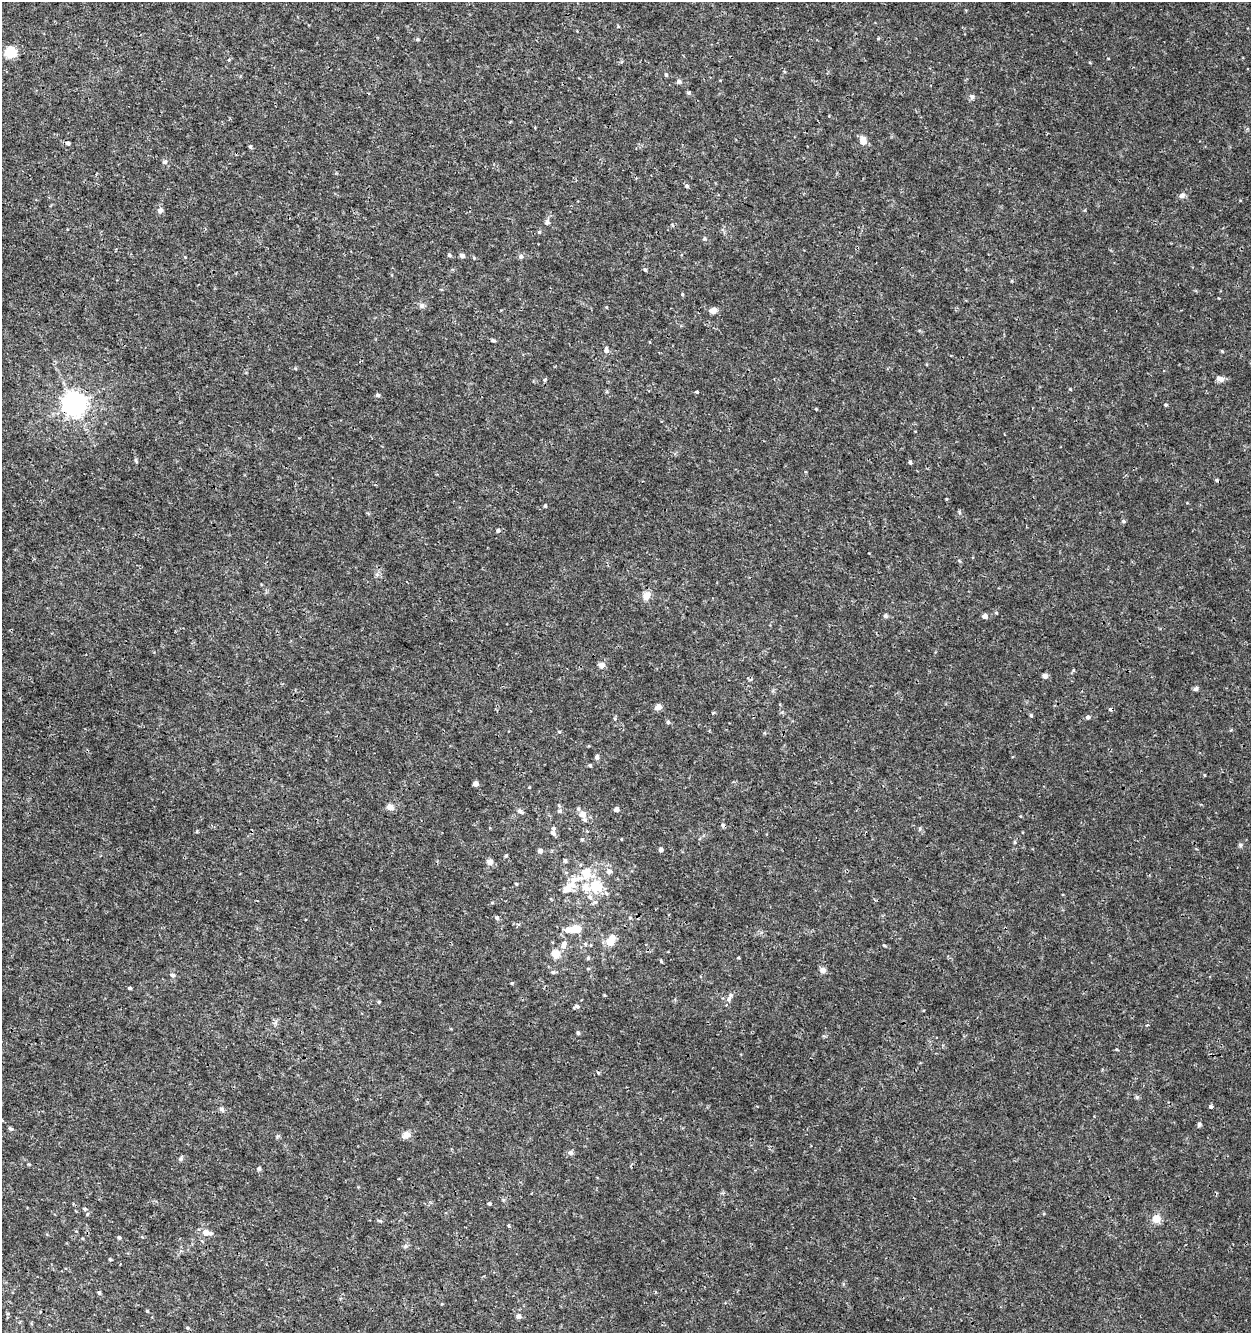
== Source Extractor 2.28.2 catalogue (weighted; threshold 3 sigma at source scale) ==
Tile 11 of 4 x 4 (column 3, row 3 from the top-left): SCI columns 2782-4030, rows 1333-2663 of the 5498 x 5337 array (HDU 1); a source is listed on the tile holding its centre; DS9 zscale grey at full resolution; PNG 1253 x 1335 px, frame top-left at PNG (2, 2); no overlay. Shown black and unused: <1% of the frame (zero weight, under 3 of 4 exposures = <1% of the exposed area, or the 3 px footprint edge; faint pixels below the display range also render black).
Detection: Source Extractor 2.28.2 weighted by HDU 2 'WHT'; one run over the whole footprint, this tile lists its part. Background 9.85e-04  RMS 8.9e-04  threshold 0.00399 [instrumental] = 3 sigma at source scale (4.5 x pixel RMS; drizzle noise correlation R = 1.50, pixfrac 1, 0.0396/0.0396 arcsec/px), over >= 5 px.
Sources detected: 141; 3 cosmic-ray / hot-pixel residue — not listed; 10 inside a brighter listed object's ellipse — not listed separately; the other 128 listed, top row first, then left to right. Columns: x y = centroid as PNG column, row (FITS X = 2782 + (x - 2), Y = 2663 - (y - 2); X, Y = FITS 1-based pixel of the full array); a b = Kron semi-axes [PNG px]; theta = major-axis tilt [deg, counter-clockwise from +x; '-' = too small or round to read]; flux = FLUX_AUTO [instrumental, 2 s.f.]
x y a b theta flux
417 39 4 4 - 0.14
878 39 5 3 - 0.082
11 52 11 10 - 1.7
229 60 4 4 - 0.12
666 75 4 4 - 0.16
679 82 7 6 - 0.18
972 97 7 6 - 0.21
863 140 11 8 -81 0.58
68 143 5 4 - 0.22
250 146 5 4 - 0.16
165 162 7 5 1 0.18
687 186 5 5 - 0.18
1182 195 8 7 - 0.3
160 210 8 7 - 0.29
547 222 8 6 75 0.21
672 225 6 3 -70 0.092
539 232 4 4 - 0.13
704 239 6 4 18 0.1
449 255 5 4 - 0.15
462 255 5 5 - 0.27
521 256 6 6 - 0.22
185 257 4 4 - 0.061
645 270 5 4 - 0.13
682 294 4 4 - 0.095
422 305 7 7 - 0.25
713 310 7 6 - 0.52
493 340 5 4 - 0.15
606 350 7 5 89 0.32
1222 351 5 4 - 0.089
1220 379 11 7 -28 0.44
545 380 5 4 - 0.12
1070 389 4 4 - 0.07
697 392 3 3 - 0.2
377 395 5 4 - 0.18
73 404 8 8 - 82
1166 405 4 4 - 0.1
816 409 4 3 - 0.067
136 461 6 4 -71 0.11
910 462 4 3 - 0.2
946 499 4 3 - 0.071
545 506 5 3 - 0.13
959 512 6 4 -72 0.11
1123 521 5 4 - 0.14
498 530 4 4 - 0.18
646 596 13 10 55 0.64
996 613 5 3 - 0.084
885 616 6 5 - 0.15
985 616 4 4 - 0.55
602 665 8 8 - 0.37
1073 670 5 3 - 0.087
1045 676 5 5 - 0.39
1196 689 6 5 - 0.25
658 707 5 5 - 0.81
1031 715 4 4 - 0.13
1088 717 5 5 - 0.24
668 722 5 4 - 0.18
559 732 5 3 - 0.078
764 733 5 3 - 0.087
597 757 5 4 - 0.31
590 765 4 4 - 0.14
1204 775 4 3 - 0.068
475 783 4 4 - 0.64
390 807 8 7 - 0.51
616 809 4 4 - 0.48
560 811 6 6 - 0.26
520 812 10 4 -25 0.23
583 814 7 6 - 0.7
920 829 6 4 89 0.12
553 833 7 6 - 0.28
582 839 5 4 - 0.13
1015 842 5 4 - 0.1
1240 845 6 5 - 0.15
661 850 5 4 - 0.29
540 851 5 4 - 0.36
506 856 5 4 - 0.13
565 861 6 4 -72 0.14
490 862 9 7 -21 0.34
609 871 7 6 - 0.32
585 873 21 11 -47 1.4
573 880 23 8 15 1.1
516 884 4 3 - 0.1
596 886 6 6 - 3.4
590 897 7 5 -73 0.3
492 903 5 3 - 0.087
497 918 5 5 - 0.22
630 918 5 4 - 0.13
575 929 8 6 10 1.8
610 942 6 5 - 1.9
585 944 5 4 - 0.13
564 945 11 6 75 0.53
884 945 5 3 - 0.086
555 954 5 5 - 3
588 958 5 5 - 0.14
738 958 4 3 - 0.083
661 961 5 3 - 0.11
588 969 5 3 - 0.087
823 970 8 7 - 0.36
553 972 6 5 - 0.17
172 975 7 5 -4 0.18
512 983 4 4 - 0.1
130 988 4 3 - 0.13
729 999 7 6 - 0.24
379 1002 4 4 - 0.082
576 1006 10 5 16 0.19
578 1033 4 4 - 0.17
1116 1049 4 3 - 0.091
1211 1106 4 3 - 0.3
222 1109 7 6 - 0.22
1199 1124 6 5 - 0.16
10 1129 6 4 -61 0.15
406 1135 10 8 36 0.52
570 1153 6 6 - 0.26
181 1159 8 4 81 0.14
259 1168 5 5 - 0.19
489 1203 4 4 - 0.14
84 1209 5 4 - 0.13
87 1214 6 3 71 0.091
1156 1219 10 10 - 0.78
379 1221 8 3 -21 0.093
509 1226 4 3 - 0.1
207 1233 11 6 -12 0.79
119 1237 5 4 - 0.13
405 1246 7 4 46 0.17
110 1259 4 3 - 0.1
99 1293 4 4 - 0.15
147 1311 4 3 - 0.12
519 1316 5 5 - 0.4
187 1328 5 4 - 0.11
Overlapping masked pixels (flux is a lower limit): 1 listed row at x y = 73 404
Unlisted compact peaks at least as high as the median listed source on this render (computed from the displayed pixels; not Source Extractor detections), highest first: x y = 1137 1097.